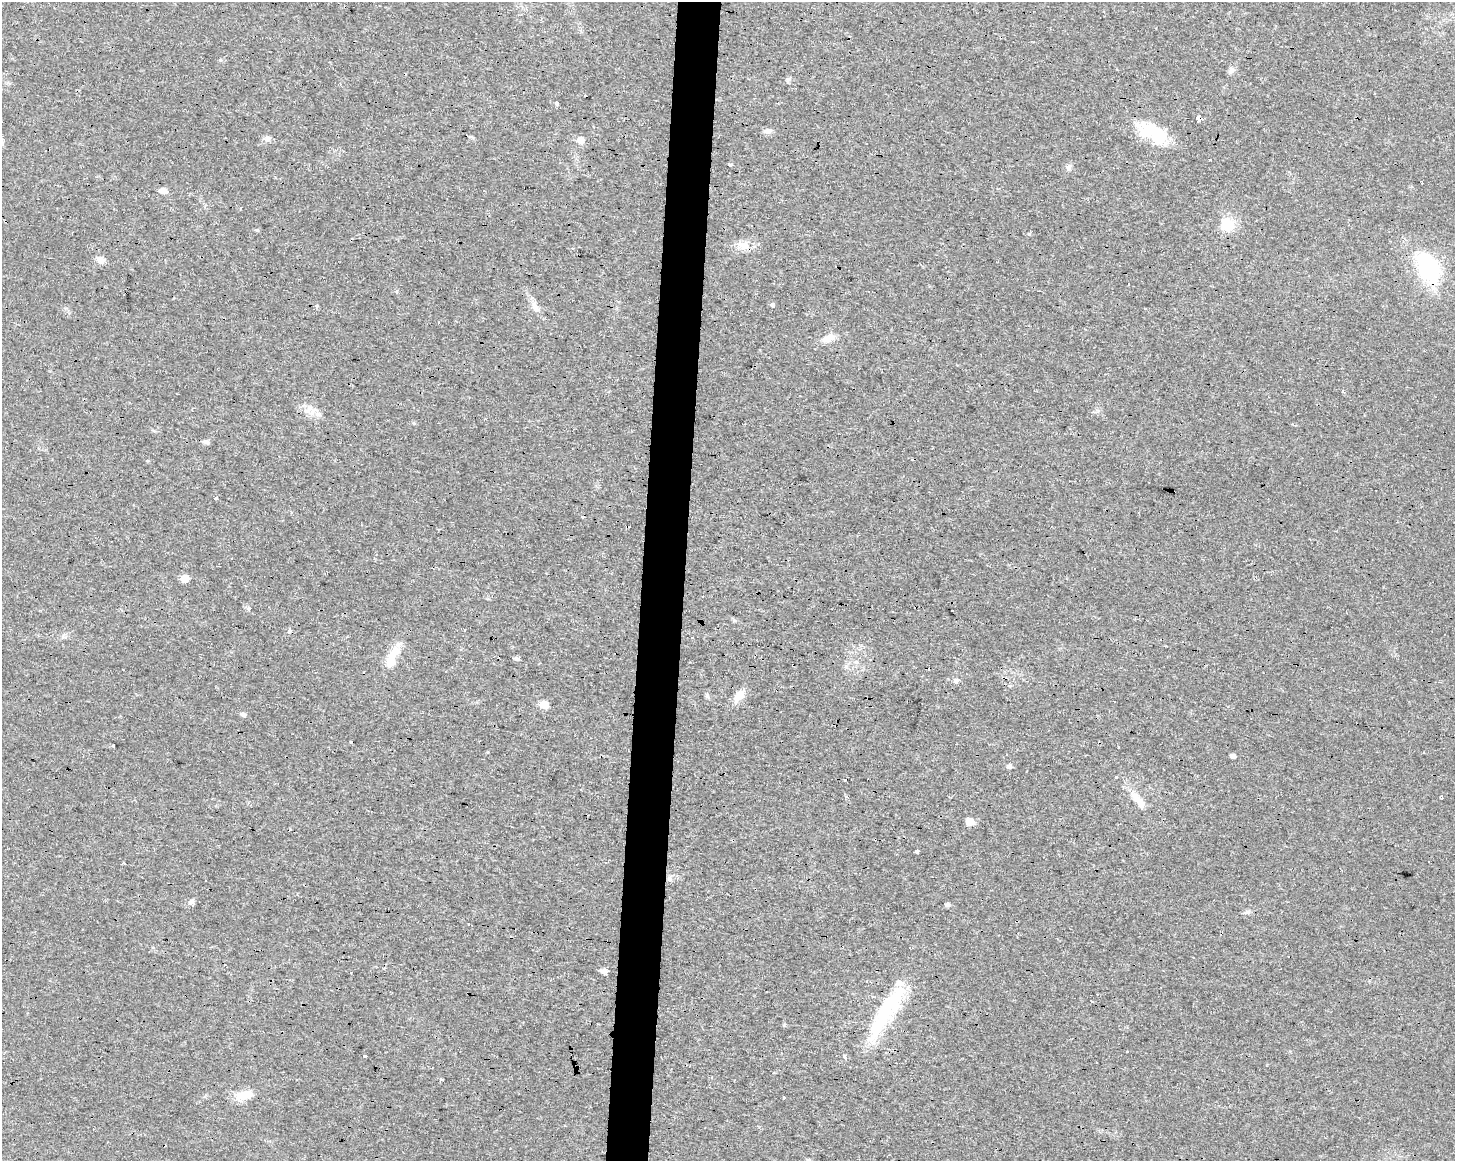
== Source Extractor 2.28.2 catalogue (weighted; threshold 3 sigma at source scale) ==
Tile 8 of 3 x 4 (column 2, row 3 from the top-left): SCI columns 1735-3187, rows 1159-2317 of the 4865 x 4639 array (HDU 1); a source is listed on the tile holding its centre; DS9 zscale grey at full resolution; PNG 1457 x 1163 px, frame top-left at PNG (2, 2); no overlay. Shown black and unused: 3% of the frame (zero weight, under 3 of 4 exposures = <1% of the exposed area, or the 3 px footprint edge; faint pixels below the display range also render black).
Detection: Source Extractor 2.28.2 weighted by HDU 2 'WHT'; one run over the whole footprint, this tile lists its part. Background 0.0168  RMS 0.0031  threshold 0.0137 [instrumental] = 3 sigma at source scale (4.5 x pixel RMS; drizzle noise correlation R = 1.50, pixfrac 1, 0.0396/0.0396 arcsec/px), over >= 5 px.
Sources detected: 74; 2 inside a brighter object's white glare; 16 cosmic-ray / hot-pixel residue — not listed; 2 inside a brighter listed object's ellipse — not listed separately; the other 54 listed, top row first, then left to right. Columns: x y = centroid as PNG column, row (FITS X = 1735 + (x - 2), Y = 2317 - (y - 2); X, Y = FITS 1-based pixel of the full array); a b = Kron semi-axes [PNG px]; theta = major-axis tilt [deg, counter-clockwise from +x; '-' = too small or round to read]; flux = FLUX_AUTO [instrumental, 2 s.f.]
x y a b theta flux
220 60 5 4 - 0.36
1231 70 10 7 55 1.1
557 104 4 3 - 0.8
1199 118 4 3 - 69
1149 130 31 24 -14 11
768 131 12 5 7 1.1
267 138 9 7 -4 1.1
580 140 6 6 - 2.6
1210 159 3 2 - 0.53
730 165 5 3 - 0.36
1069 167 9 6 65 0.9
163 191 7 6 - 2.1
1227 224 18 15 -46 6
257 230 6 4 -19 0.43
744 246 18 11 -6 3.3
100 259 9 8 - 1.7
1428 267 38 23 -58 25
772 305 3 3 - 38
316 306 4 3 - 0.95
535 306 15 6 -61 1.8
829 338 16 8 18 2.6
1342 392 3 3 - 0.84
307 411 12 7 35 1.7
206 442 6 5 - 1.1
216 497 3 3 - 3.9
184 578 6 6 - 3.9
249 609 3 3 - 5.2
289 630 4 3 - 1.2
394 652 19 11 43 4.3
517 658 6 4 -23 0.89
955 681 7 5 20 0.65
739 696 19 10 51 3.1
544 704 6 5 - 5.2
243 714 7 5 -15 0.8
113 745 4 3 - 0.6
1232 756 5 4 - 1.1
1009 766 6 5 - 0.92
1117 777 3 3 - 1.1
845 779 3 3 - 0.81
846 796 3 3 - 2.7
1140 802 23 9 -57 3.4
970 822 6 5 - 3.8
917 851 4 3 - 1.8
669 879 8 7 - 0.92
191 902 9 6 26 0.87
947 905 6 5 - 0.77
1247 912 7 6 - 0.7
604 971 7 6 - 1.2
1091 1002 3 3 - 0.83
885 1012 79 19 58 22
364 1055 3 3 - 1.3
440 1080 4 3 - 0.85
244 1095 22 11 14 4.7
784 1097 3 3 - 3.3
Overlapping masked pixels (flux is a lower limit): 2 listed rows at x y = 1199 118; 885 1012
Unlisted compact peaks at least as high as the median listed source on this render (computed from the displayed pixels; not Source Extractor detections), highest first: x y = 1029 234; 784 1025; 788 79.